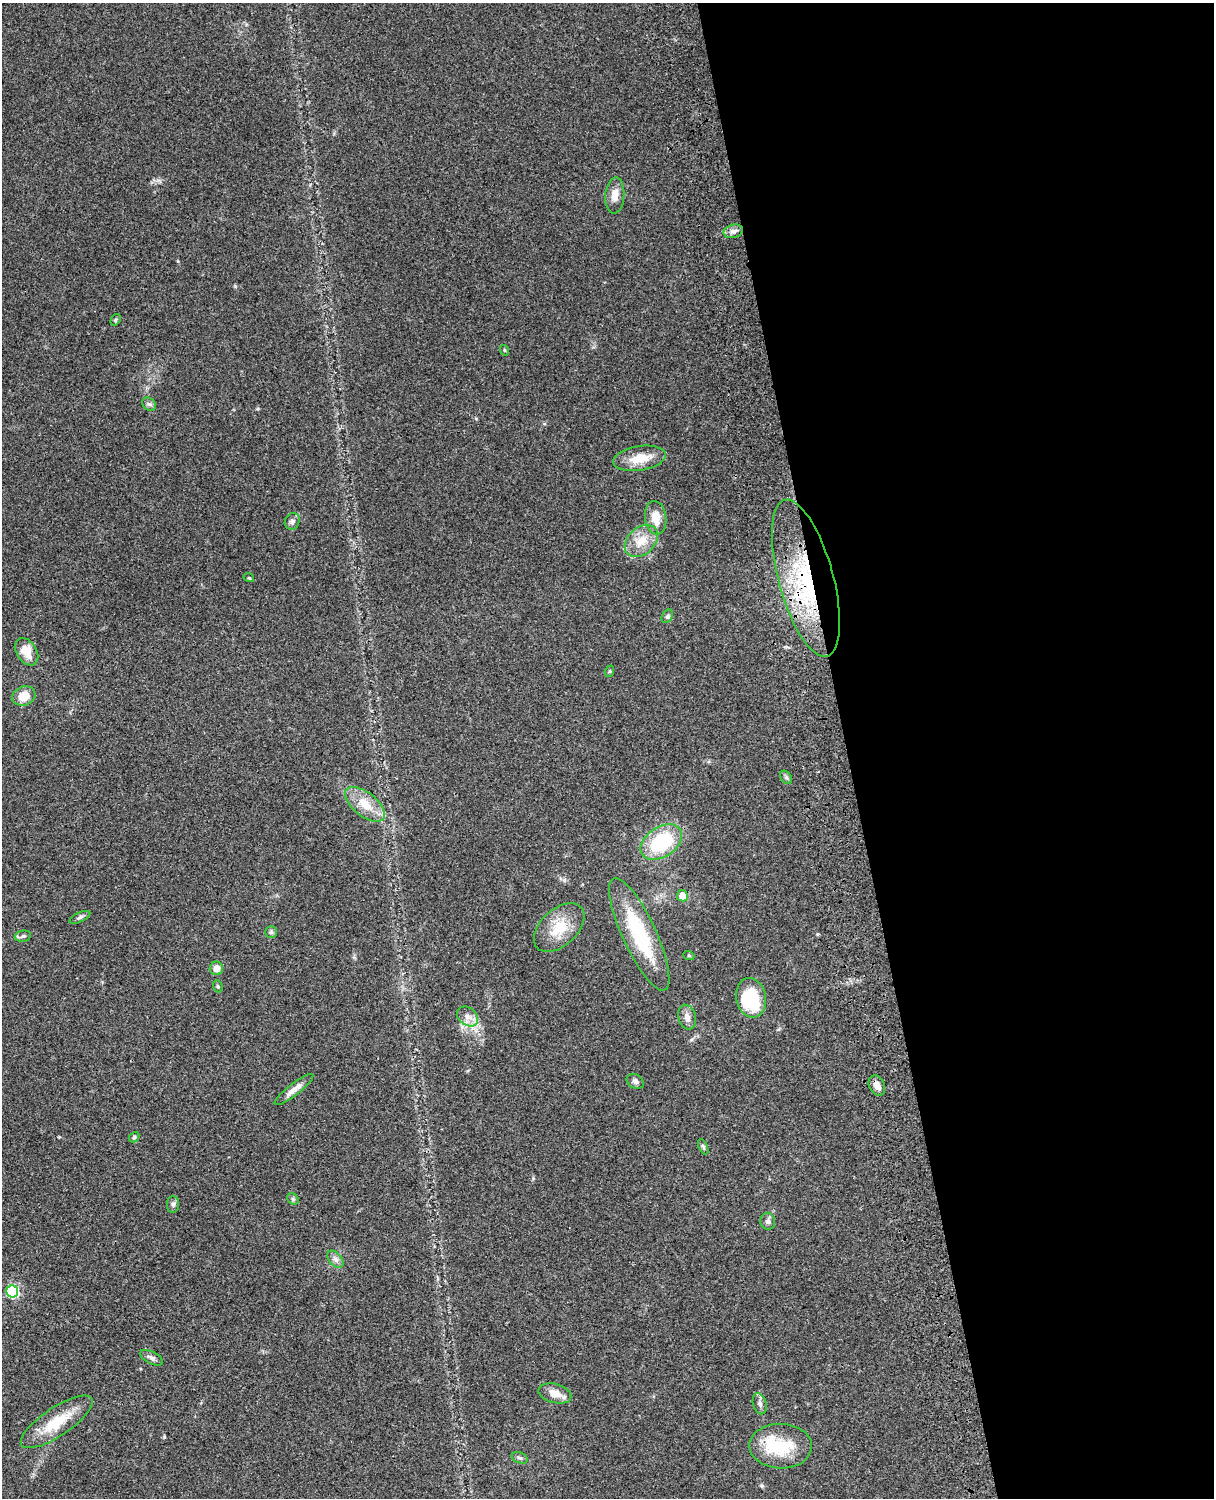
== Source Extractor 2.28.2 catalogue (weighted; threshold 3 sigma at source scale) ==
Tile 8 of 4 x 3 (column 4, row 2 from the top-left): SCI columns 3757-4968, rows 1773-3268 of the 5087 x 4927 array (HDU 1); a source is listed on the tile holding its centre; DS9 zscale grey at full resolution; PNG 1216 x 1500 px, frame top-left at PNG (2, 3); each listed source drawn as its Kron ellipse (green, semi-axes under 4 px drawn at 4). Shown black and unused: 30% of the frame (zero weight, under 3 of 4 exposures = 6% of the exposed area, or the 3 px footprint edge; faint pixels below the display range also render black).
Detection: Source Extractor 2.28.2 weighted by HDU 2 'WHT'; one run over the whole footprint, this tile lists its part. Background 0.103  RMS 0.0065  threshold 0.0292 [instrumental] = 3 sigma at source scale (4.5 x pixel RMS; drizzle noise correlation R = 1.50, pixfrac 1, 0.05/0.05 arcsec/px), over >= 5 px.
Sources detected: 47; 1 inside a brighter object's white glare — neither listed nor drawn; the other 46 listed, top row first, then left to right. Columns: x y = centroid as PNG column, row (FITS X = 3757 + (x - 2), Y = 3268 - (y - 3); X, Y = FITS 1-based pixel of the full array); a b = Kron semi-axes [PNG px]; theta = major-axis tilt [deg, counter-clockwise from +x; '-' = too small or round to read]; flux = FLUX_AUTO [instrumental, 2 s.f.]
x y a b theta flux
615 195 18 9 85 6.5
733 231 10 6 16 2.9
116 320 6 4 58 0.94
504 350 5 3 - 0.59
149 404 7 6 - 1.8
639 458 26 12 9 13
656 518 17 10 -82 9.1
292 521 8 7 - 2.5
641 541 19 13 42 11
249 578 5 3 - 0.55
806 578 81 27 -75 94
667 616 7 5 59 1.2
27 652 15 10 -57 9.5
610 671 6 4 71 0.76
24 696 12 9 20 9.3
786 777 7 5 -53 1.3
365 804 23 12 -38 13
661 842 23 15 34 44
682 896 5 5 - 7.8
80 917 11 4 26 1.6
559 928 30 18 43 18
271 932 6 5 - 1.2
639 934 61 17 -65 45
23 936 8 5 10 1.5
689 956 5 3 - 0.64
216 968 7 7 - 5.1
218 986 6 4 -70 0.88
751 998 20 15 -80 39
468 1016 11 8 -39 4.7
687 1017 12 8 -73 3.7
635 1081 9 7 -27 2.2
877 1086 11 7 -63 4.5
294 1090 24 6 38 5.1
134 1137 6 4 48 0.93
703 1147 8 4 -65 1.3
293 1199 6 5 - 1.1
173 1204 8 6 -89 1.6
768 1221 8 7 - 2.2
335 1259 10 6 -49 2.5
12 1291 6 6 - 66
152 1358 12 6 -27 2.2
555 1393 17 9 -15 6.6
760 1404 11 6 -74 2.4
57 1422 42 14 34 23
781 1446 31 22 -1 29
520 1458 8 5 -19 1.4
Overlapping masked pixels (flux is a lower limit): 1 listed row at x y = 806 578